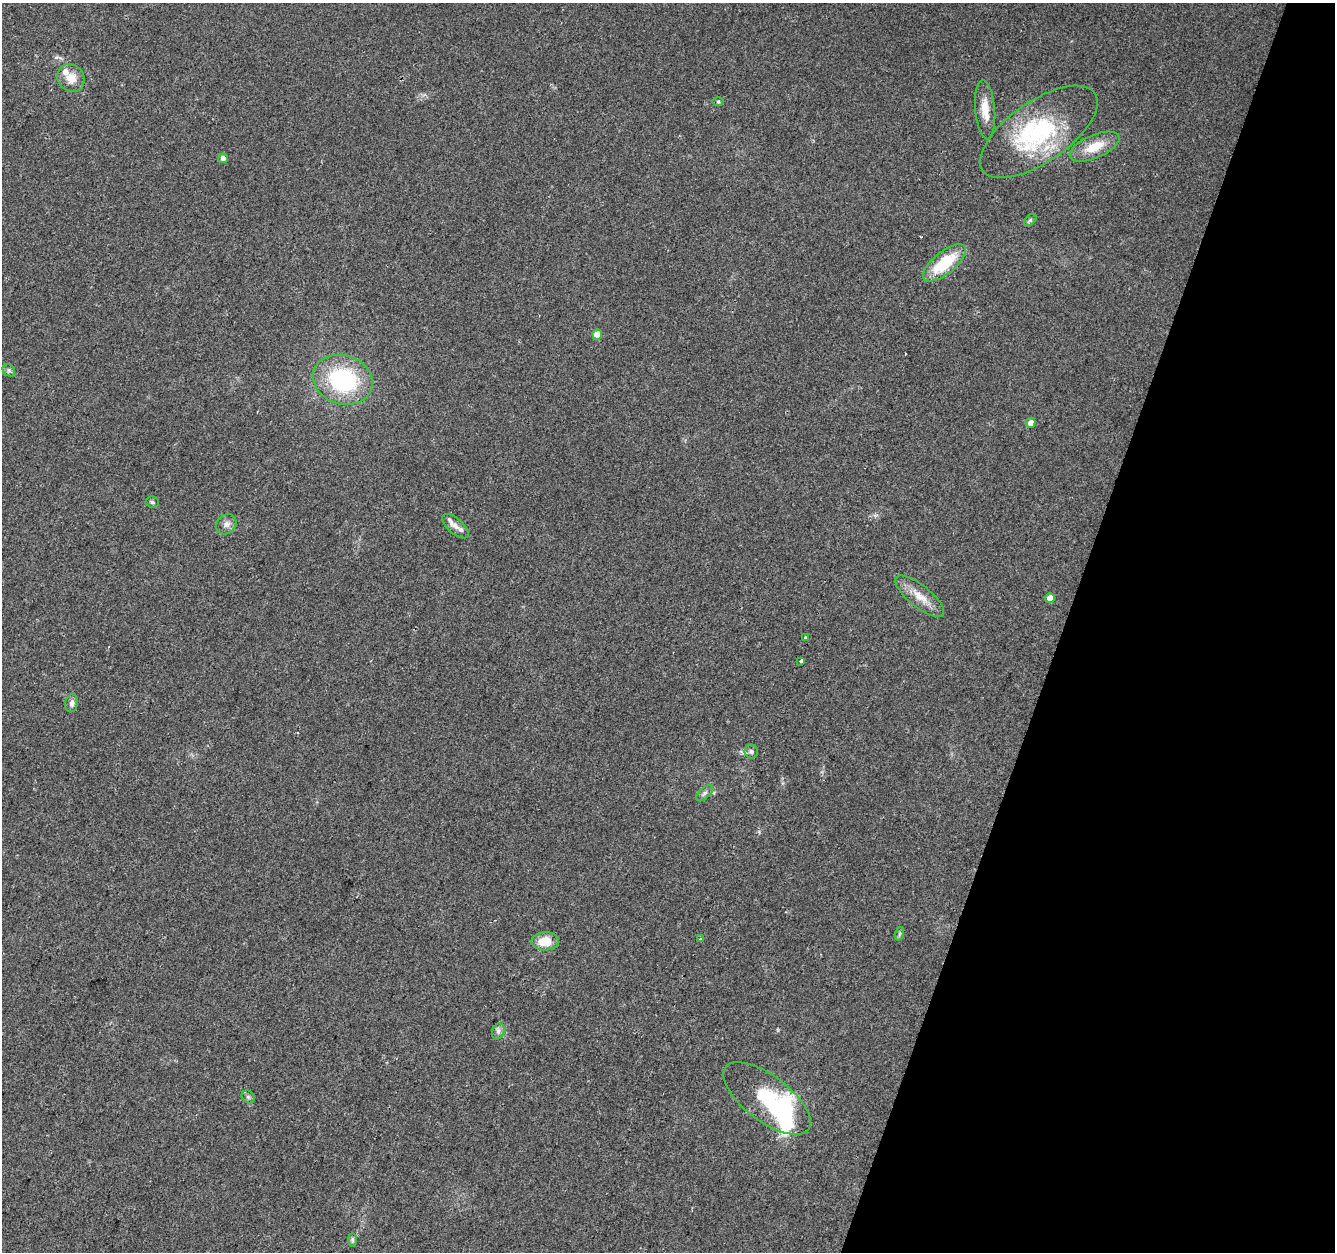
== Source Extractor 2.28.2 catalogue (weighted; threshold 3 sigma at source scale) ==
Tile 8 of 4 x 4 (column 4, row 2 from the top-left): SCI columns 4006-5338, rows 2783-4032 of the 5338 x 5499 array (HDU 1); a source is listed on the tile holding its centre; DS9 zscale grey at full resolution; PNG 1337 x 1254 px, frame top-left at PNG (2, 3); each listed source drawn as its Kron ellipse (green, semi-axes under 4 px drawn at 4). Shown black and unused: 20% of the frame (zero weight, under 2 of 3 exposures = <1% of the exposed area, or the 3 px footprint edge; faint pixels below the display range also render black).
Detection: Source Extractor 2.28.2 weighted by HDU 2 'WHT'; one run over the whole footprint, this tile lists its part. Background 0.0384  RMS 0.0071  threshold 0.0319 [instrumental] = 3 sigma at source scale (4.5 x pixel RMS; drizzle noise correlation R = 1.50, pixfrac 1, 0.0396/0.0396 arcsec/px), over >= 5 px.
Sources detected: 36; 2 inside a brighter object's white glare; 2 cosmic-ray / hot-pixel residue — neither listed nor drawn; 3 inside a brighter listed object's ellipse — not listed separately; the other 29 listed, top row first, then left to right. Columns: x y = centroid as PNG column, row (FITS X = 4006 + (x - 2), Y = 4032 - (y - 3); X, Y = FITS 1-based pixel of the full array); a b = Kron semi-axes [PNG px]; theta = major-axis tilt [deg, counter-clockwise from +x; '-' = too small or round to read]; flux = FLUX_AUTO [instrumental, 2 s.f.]
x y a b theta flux
71 78 14 13 - 9.5
718 102 6 4 0 0.86
985 110 29 10 -85 11
1039 132 68 30 35 83
1095 147 26 11 23 16
223 158 5 5 - 3.4
1030 220 7 4 45 1.2
944 263 26 11 39 30
597 335 5 5 - 12
9 370 7 5 -45 1.5
343 380 30 24 -18 71
1031 423 5 4 - 6.1
152 502 6 5 - 1.2
226 524 11 9 46 3.8
456 526 16 7 -41 5.3
920 596 30 11 -39 11
1050 598 5 4 - 6.2
805 637 3 3 - 1.7
801 661 4 3 - 4.4
72 703 9 6 81 2.8
751 751 7 6 - 2
705 793 10 5 43 2.1
899 934 7 4 71 1.1
701 939 3 3 - 1.1
545 941 14 9 2 13
498 1031 8 6 70 2.4
248 1097 7 5 -44 1.6
767 1098 52 23 -37 43
352 1240 7 4 -89 1.2